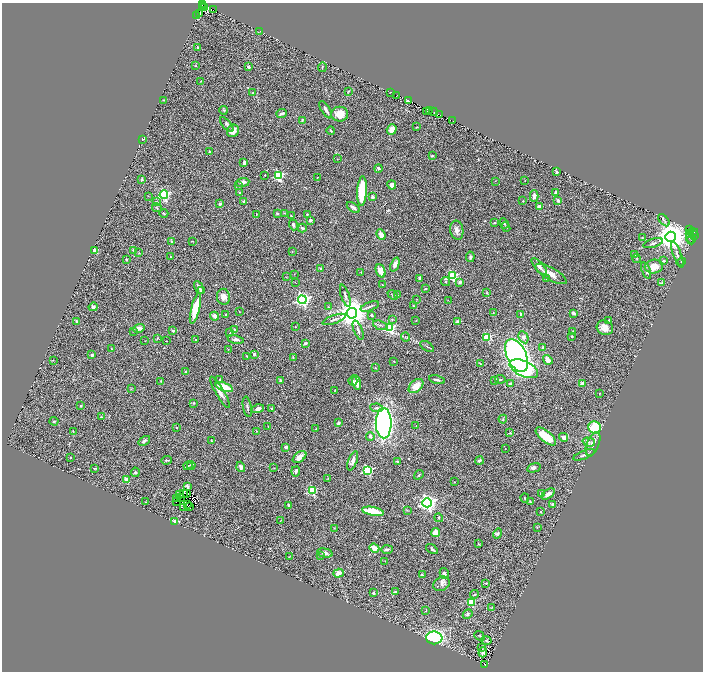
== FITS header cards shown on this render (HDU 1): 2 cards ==
NAXIS1  =                 1402
NAXIS2  =                 1339

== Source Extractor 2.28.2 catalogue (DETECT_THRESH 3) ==
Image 1402 x 1339 px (HDU 1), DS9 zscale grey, zoomed out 1/2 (1 PNG px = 2 x 2 image px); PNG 705 x 674 px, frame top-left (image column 2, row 1338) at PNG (2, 3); each listed source drawn as its Kron ellipse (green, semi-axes under 4 px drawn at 4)
Background 0.63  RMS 0.039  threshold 0.116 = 3 sigma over >= 5 px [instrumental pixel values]
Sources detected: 347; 41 cannot appear on this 1/2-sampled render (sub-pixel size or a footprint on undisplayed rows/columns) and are neither listed nor drawn; the other 306 listed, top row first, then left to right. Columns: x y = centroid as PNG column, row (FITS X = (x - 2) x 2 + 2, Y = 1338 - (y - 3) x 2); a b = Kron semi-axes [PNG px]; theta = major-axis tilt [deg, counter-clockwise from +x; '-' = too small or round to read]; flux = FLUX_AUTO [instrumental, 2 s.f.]
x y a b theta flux
202 4 2 1 - 4.1
202 6 2 1 - 27
204 7 2 1 - 100
214 10 2 1 - 11
200 14 2 1 - 40
197 15 2 1 - 8.7
260 31 2 1 - 1.9
198 47 3 2 - 7.8
195 66 3 2 - 4.4
249 67 3 2 - 11
322 67 5 3 - 6.9
201 81 2 2 - 3.6
348 91 3 3 - 5.3
391 92 2 1 - 1.9
253 93 4 2 - 5.6
397 95 2 1 - 5.9
163 100 4 2 - 5.2
408 100 3 2 - 270
224 110 4 4 - 8.6
326 110 10 3 -58 24
429 110 3 2 - 55
426 112 2 1 - 11
433 112 4 2 - 150
282 113 5 3 - 14
340 114 8 7 - 110
440 115 2 1 - 35
302 120 3 2 - 5.4
453 120 2 1 - 6.3
227 124 9 4 -49 16
417 127 3 2 - 4.3
392 129 5 4 - 59
233 131 6 5 - 64
331 131 4 2 - 8.6
142 139 4 3 - 5.5
210 151 4 3 - 8.5
432 156 3 3 - 5.4
337 159 3 2 - 2.8
244 163 4 3 - 21
379 168 4 3 - 12
556 172 3 2 - 24
265 175 2 2 - 5.2
279 175 4 3 - 580
317 177 2 2 - 4.4
142 179 3 3 - 7.2
495 181 3 2 - 2.5
525 181 2 1 - 2.2
243 182 6 4 7 36
392 185 5 4 - 33
238 186 3 3 - 5.1
362 191 15 4 87 290
556 192 3 3 - 17
240 193 2 2 - 44
164 195 4 4 - 930
148 196 3 2 - 2.3
534 196 6 3 89 25
372 197 3 3 - 18
558 200 3 3 - 21
244 201 2 2 - 35
523 201 2 2 - 3.9
156 202 4 3 - 7.3
220 204 2 2 - 38
157 207 5 3 - 6.4
353 207 7 3 -35 27
539 207 4 3 - 31
164 213 4 3 - 7
277 213 3 3 - 8.2
284 213 3 2 - 3.4
256 214 2 2 - 3.2
307 214 2 2 - 5.8
291 216 2 2 - 7
310 220 3 3 - 16
664 220 7 4 -48 15
495 223 3 2 - 6.7
504 223 5 3 - 11
293 225 5 3 - 14
506 227 5 2 - 5.1
302 228 4 3 - 12
690 229 2 2 - 79
457 230 9 6 -80 42
693 232 5 2 - 130
690 234 3 2 - 45
381 235 5 4 - 50
694 235 3 2 - 45
670 237 5 5 - 13000
642 238 3 3 - 3.8
690 238 7 1 -83 55
691 239 4 3 - 11
171 241 3 3 - 5.5
193 241 3 2 - 3.6
653 243 10 3 16 18
134 250 4 2 - 18
95 251 4 3 - 65
292 252 2 2 - 2.3
139 253 2 2 - 2.8
635 255 4 3 - 10
677 255 14 3 -70 23
171 257 2 2 - 4.3
470 257 5 4 - 17
637 258 4 3 - 6.7
126 259 3 2 - 6.4
663 261 3 3 - 15
681 261 4 2 - 5.2
395 265 7 4 69 27
539 266 10 4 -49 41
654 266 9 7 6 88
321 269 2 2 - 47
646 270 9 4 -69 20
381 271 7 4 -67 70
361 272 2 2 - 3
294 274 3 2 - 2.7
551 274 17 6 -29 70
452 276 3 3 - 590
286 277 3 2 - 2.9
420 279 4 2 - 19
546 279 4 2 - 4.5
295 282 3 1 - 2.2
446 282 5 3 - 10
460 282 4 3 - 20
661 283 4 2 - 5.5
382 285 2 2 - 5.8
199 287 7 3 -59 22
425 289 4 2 - 6
201 290 4 3 - 12
487 293 3 3 - 5.8
393 295 5 3 - 8.1
397 295 4 2 - 4.2
345 296 11 3 -71 18
223 297 8 6 -81 49
417 299 2 2 - 2.1
302 300 4 4 - 1800
448 300 2 2 - 2.3
370 306 10 3 20 15
413 306 3 3 - 6.3
93 307 4 3 - 17
329 307 4 2 - 5.4
195 309 16 4 76 200
239 311 2 1 - 2.1
493 312 2 2 - 3.3
352 313 5 5 - 14000
573 313 4 2 - 27
520 314 4 2 - 5.8
225 315 2 2 - 2.5
372 315 3 3 - 8.8
215 316 4 3 - 36
334 319 12 3 19 17
392 319 4 3 - 6.3
416 320 3 2 - 3.9
609 320 4 3 - 8.7
76 321 3 3 - 9.6
457 322 4 3 - 25
380 325 7 3 -20 19
295 327 3 2 - 3.4
139 328 6 4 16 31
390 328 4 4 - 700
605 328 8 7 - 68
235 330 4 3 - 18
358 330 10 3 -68 18
134 331 4 3 - 5.7
173 331 4 3 - 10
572 332 4 3 - 7.1
230 333 2 2 - 2.7
572 336 2 2 - 7.4
406 337 4 4 - 10
487 337 3 3 - 420
523 337 6 4 -62 34
157 338 4 2 - 7.1
196 339 3 2 - 4.3
236 339 8 4 -11 23
145 341 2 1 - 2.1
166 341 2 1 - 3.2
305 343 3 3 - 16
427 346 8 2 -33 12
542 347 3 3 - 8.8
111 349 3 2 - 3.8
228 349 2 2 - 2.9
254 354 3 3 - 18
92 355 3 3 - 12
517 355 17 9 -64 4200
247 356 2 2 - 5
293 358 3 2 - 4.5
53 360 2 2 - 3.3
548 360 5 3 - 57
394 361 2 1 - 4.1
480 363 3 3 - 4.4
375 368 2 2 - 3.8
524 369 15 7 -23 320
186 372 2 2 - 3.4
220 379 3 3 - 6.9
500 379 5 3 - 8.1
280 380 3 3 - 9.7
437 380 8 2 -13 14
161 381 3 2 - 3.9
353 381 5 3 - 8.4
495 381 3 2 - 4.9
357 382 7 3 -78 52
510 383 4 3 - 8.8
582 384 4 3 - 24
416 386 8 5 43 81
224 387 9 3 -20 210
131 389 4 2 - 3.2
335 390 3 2 - 3.3
220 392 18 4 -59 48
599 393 2 2 - 4
194 403 3 2 - 6.2
81 406 3 2 - 7.1
247 407 10 3 -79 14
377 408 6 4 -6 19
258 409 6 4 16 29
272 409 2 2 - 6.2
102 417 3 2 - 3.8
503 419 4 3 - 6.3
54 421 4 3 - 8.1
338 423 3 3 - 12
384 423 15 8 -89 3200
416 426 2 1 - 1.7
176 427 2 2 - 15
268 427 2 1 - 2.1
595 427 6 6 - 290
316 428 2 1 - 2.7
73 431 3 2 - 2.9
257 431 2 2 - 3.6
510 433 3 2 - 4.3
370 436 4 3 - 13
546 436 12 5 -40 170
563 437 5 4 - 24
211 440 3 2 - 3.5
144 441 6 3 34 16
589 442 6 3 -16 14
593 444 13 6 67 51
286 447 3 3 - 19
505 449 2 1 - 3
584 455 12 3 21 20
70 457 2 2 - 5.1
299 457 8 4 38 56
167 460 5 2 - 8.4
353 461 10 4 70 32
397 461 3 2 - 7.7
479 461 4 3 - 15
191 465 4 2 - 6.8
188 466 4 3 - 6.1
241 467 5 4 - 21
95 468 4 2 - 5.4
274 468 2 2 - 3.4
534 468 7 4 13 18
367 470 3 3 - 600
296 471 5 3 - 27
135 472 5 4 - 8.9
419 475 5 2 - 7.4
328 478 3 3 - 5.8
127 479 2 2 - 120
454 482 2 2 - 4.2
187 486 3 2 - 12
312 491 3 3 - 470
183 493 2 1 - 4.5
187 493 2 1 - 1.8
541 493 4 4 - 27
548 494 7 3 35 43
180 495 2 1 - 2.5
180 498 2 1 - 3.2
525 498 5 2 - 4.9
176 499 2 1 - 1.1
145 502 3 2 - 2.9
176 502 2 1 - 2.1
530 502 4 4 - 8
427 503 4 4 - 3000
187 504 2 1 - 1.9
553 504 4 3 - 13
289 505 4 2 - 11
189 507 2 1 - 3.8
183 508 2 1 - 2.4
407 510 3 2 - 3.5
373 511 11 3 -10 200
541 512 2 2 - 6.1
439 518 4 3 - 6.7
281 520 2 1 - 2.2
174 522 3 2 - 55
537 527 2 2 - 2.8
334 528 3 2 - 3.1
436 532 4 4 - 88
497 534 5 4 - 14
479 544 3 2 - 5.1
374 548 5 4 - 63
387 549 6 3 2 16
432 549 6 3 -34 14
325 553 8 4 -13 25
321 556 2 1 - 2.4
289 557 3 2 - 3.8
385 561 2 2 - 2.3
338 573 5 4 - 56
444 573 5 4 - 15
422 575 3 3 - 5.7
486 583 3 2 - 4.7
442 584 8 6 30 30
395 592 2 2 - 36
373 593 3 2 - 16
474 594 4 3 - 6.3
471 602 3 3 - 320
492 607 3 2 - 3.2
426 611 3 2 - 4.9
468 614 5 4 - 13
479 636 5 3 - 7.3
434 638 8 6 -1 1300
486 640 5 4 - 11
482 647 2 1 - 15
483 652 5 3 - 21
484 665 3 1 - 15
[41 sub-pixel or undisplayed-footprint detections neither listed nor drawn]